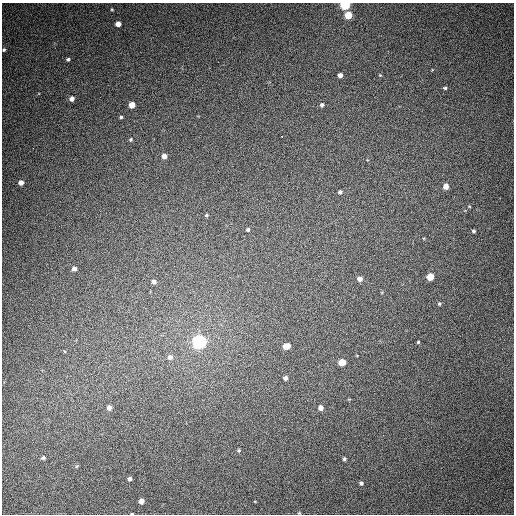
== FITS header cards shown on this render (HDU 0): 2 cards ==
NAXIS1  =                  512
NAXIS2  =                  512

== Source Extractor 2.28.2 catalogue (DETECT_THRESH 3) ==
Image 512 x 512 px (HDU 0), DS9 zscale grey, 1 PNG px = 1 image px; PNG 516 x 516 px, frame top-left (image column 1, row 512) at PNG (2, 3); no overlay
Background 427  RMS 11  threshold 33.8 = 3 sigma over >= 5 px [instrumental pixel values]
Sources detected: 45; all 45 listed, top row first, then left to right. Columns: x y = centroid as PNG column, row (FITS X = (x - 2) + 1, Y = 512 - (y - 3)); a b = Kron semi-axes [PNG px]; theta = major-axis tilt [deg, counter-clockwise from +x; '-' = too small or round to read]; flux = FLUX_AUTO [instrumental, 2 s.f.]
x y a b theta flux
345 5 5 4 - 75000
112 9 4 4 - 710
348 15 5 5 - 18000
118 24 5 4 - 5400
4 50 4 4 - 1200
68 59 4 4 - 1500
340 75 4 4 - 3400
380 75 5 4 - 690
445 88 5 4 - 1100
72 99 5 4 - 3400
132 105 5 5 - 9700
322 105 6 5 - 1800
121 117 4 3 - 1200
282 136 3 3 - 2900
131 139 5 4 - 1000
164 156 4 4 - 5000
21 182 4 4 - 4400
446 186 5 4 - 6800
340 192 4 4 - 1600
469 206 4 3 - 560
206 215 5 3 - 820
248 229 5 5 - 1200
473 231 3 3 - 1200
74 269 4 4 - 3300
430 277 5 5 - 15000
360 279 5 5 - 4600
154 281 4 4 - 2500
439 304 5 4 - 990
199 341 6 6 - 270000
418 342 3 3 - 760
286 346 6 5 - 8500
170 357 6 6 - 3000
342 362 5 5 - 15000
285 378 4 4 - 2400
109 408 5 4 - 3700
321 408 5 5 - 4300
239 450 4 4 - 900
43 458 5 4 - 1400
344 459 4 3 - 1300
77 466 5 3 - 810
129 479 4 4 - 1900
361 483 5 5 - 1700
141 501 4 4 - 4800
299 513 3 3 - 630
132 514 3 2 - 690
At the frame edge (FLAGS 8, measured only in part): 4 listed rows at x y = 345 5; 4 50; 299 513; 132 514